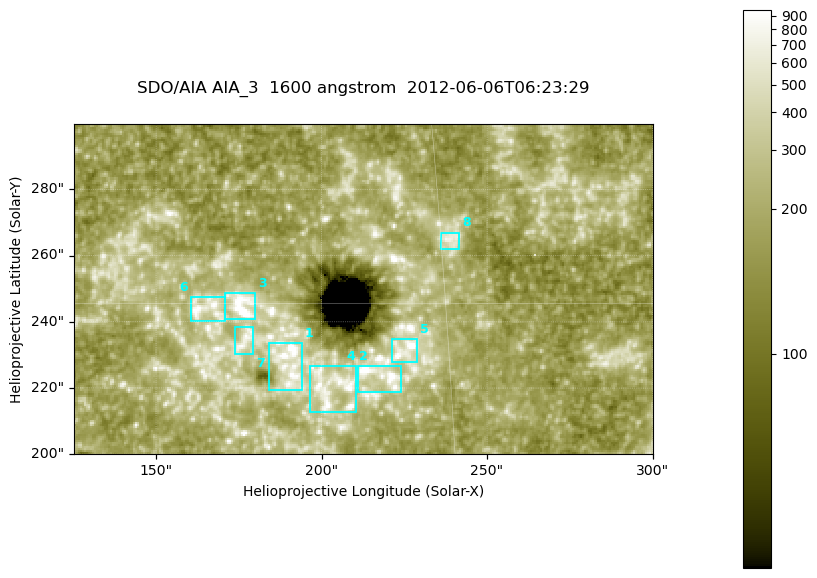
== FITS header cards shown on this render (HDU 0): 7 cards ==
TELESCOP= 'SDO/AIA '
INSTRUME= 'AIA_3   '
WAVELNTH=                 1600
WAVEUNIT= 'angstrom'
DATE-OBS= '2012-06-06T06:23:29.12'
CTYPE1  = 'HPLN-TAN'
CTYPE2  = 'HPLT-TAN'

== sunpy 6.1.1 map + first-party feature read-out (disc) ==
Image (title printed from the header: SDO/AIA AIA_3  1600 angstrom  2012-06-06T06:23:29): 287 x 164 px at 0.609 arcsec/px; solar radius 946 arcsec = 1552 px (partial field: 0.6% of the solar disc is inside the frame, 100% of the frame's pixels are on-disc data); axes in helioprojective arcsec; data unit not stated in the header (colour bar unlabelled)
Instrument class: DISC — disc imager (sunpy class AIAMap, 1600 A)
Bright regions (active regions / flare kernels): reference = the on-disc median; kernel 3 px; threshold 5 sigma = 334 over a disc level ~186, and >= 1.15x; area >= 47 px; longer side >= 3 px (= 1.8 arcsec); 8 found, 8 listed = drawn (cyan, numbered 1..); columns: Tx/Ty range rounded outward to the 2 arcsec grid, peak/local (2 s.f.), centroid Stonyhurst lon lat
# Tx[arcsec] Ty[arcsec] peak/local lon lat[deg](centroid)
1 184..194 218..234 9.1 +12 +14
2 196..212 212..228 5.1 +13 +13
3 170..180 240..250 12 +11 +15
4 210..224 218..228 8.3 +14 +14
5 220..230 228..236 9.4 +14 +14
6 160..172 240..248 5 +10 +15
7 174..180 230..240 4 +11 +14
8 236..242 262..268 3.8 +15 +16